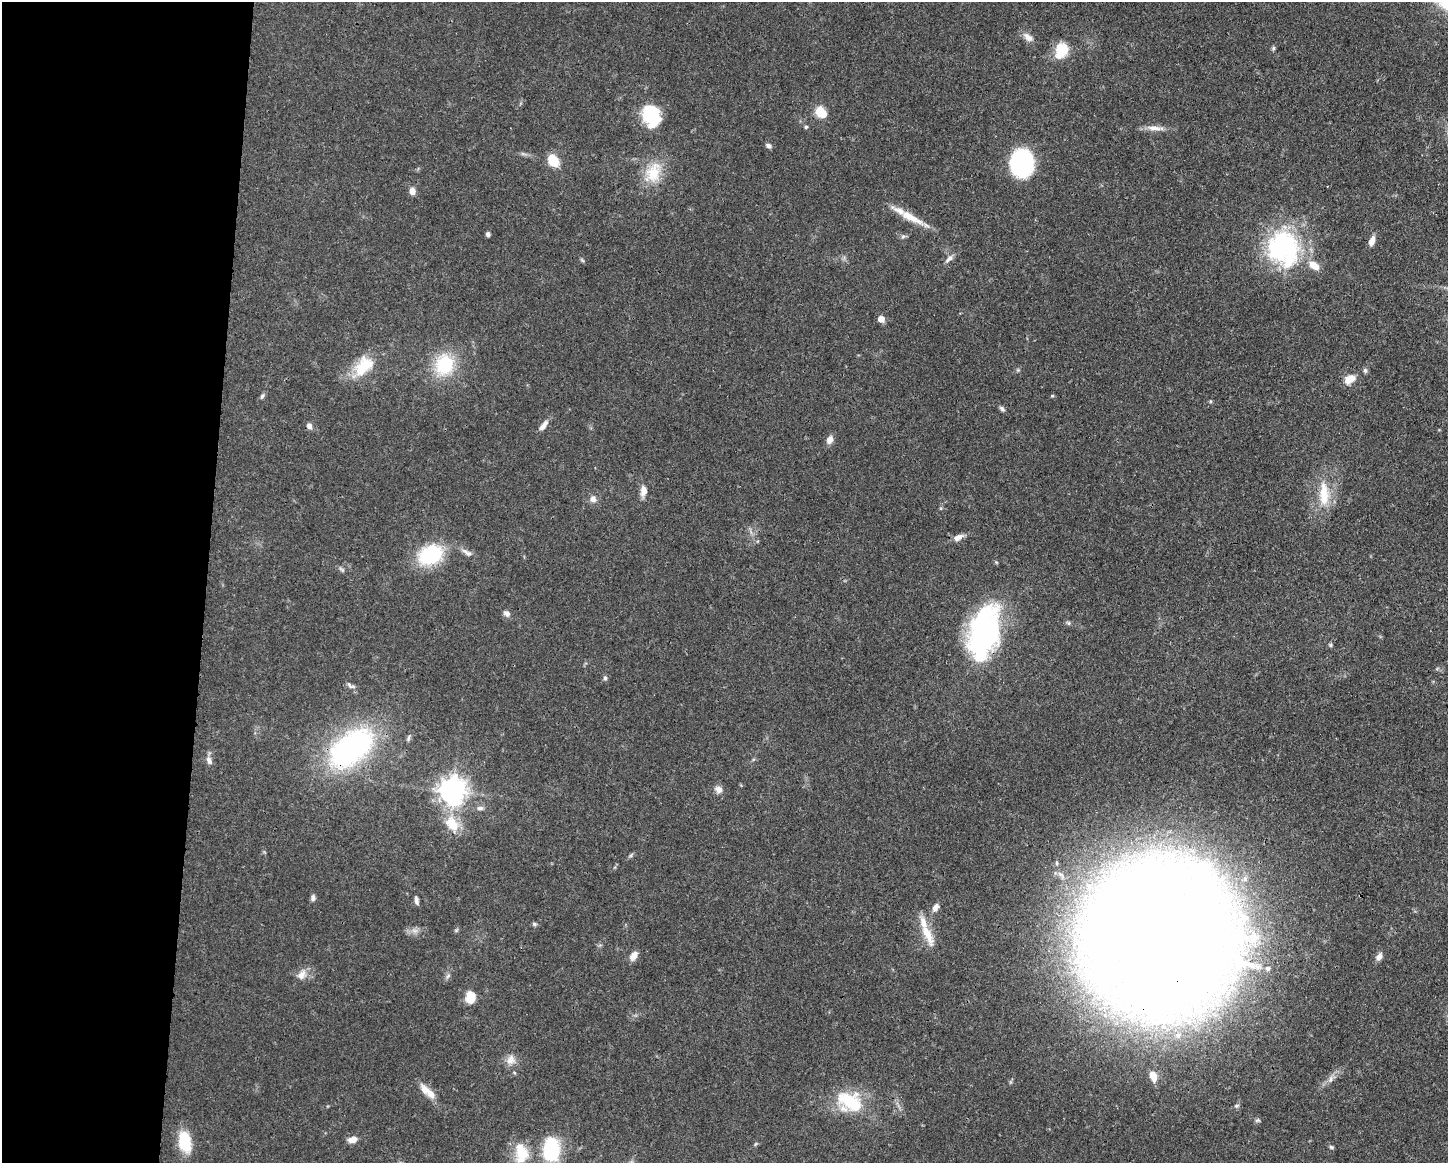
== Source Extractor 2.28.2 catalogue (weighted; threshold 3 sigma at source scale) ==
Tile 4 of 3 x 4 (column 1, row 2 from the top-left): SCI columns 112-1557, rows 2330-3490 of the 4670 x 4659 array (HDU 1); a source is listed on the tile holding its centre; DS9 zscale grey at full resolution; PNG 1450 x 1165 px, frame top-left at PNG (2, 2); no overlay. Shown black and unused: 14% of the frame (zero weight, under 3 of 4 exposures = <1% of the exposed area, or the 3 px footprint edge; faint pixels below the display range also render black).
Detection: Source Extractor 2.28.2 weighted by HDU 2 'WHT'; one run over the whole footprint, this tile lists its part. Background 0.0571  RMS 0.0033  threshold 0.0149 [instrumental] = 3 sigma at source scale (4.5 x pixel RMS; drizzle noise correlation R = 1.50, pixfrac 1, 0.05/0.05 arcsec/px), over >= 5 px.
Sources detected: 80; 2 inside a brighter listed object's ellipse — not listed separately; the other 78 listed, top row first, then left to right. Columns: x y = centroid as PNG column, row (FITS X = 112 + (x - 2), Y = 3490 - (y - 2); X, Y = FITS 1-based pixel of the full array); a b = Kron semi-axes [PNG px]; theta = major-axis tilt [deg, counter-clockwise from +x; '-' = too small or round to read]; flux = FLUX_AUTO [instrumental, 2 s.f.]
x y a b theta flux
1028 37 15 8 -42 2.2
1273 48 6 5 - 0.54
1061 50 18 13 66 8.7
820 112 7 6 - 14
651 115 19 15 -71 21
806 127 5 4 - 0.48
1155 128 27 6 -5 2.9
768 146 8 6 -21 0.93
553 161 10 8 -53 8.7
1022 163 22 17 -90 48
653 173 32 20 67 10
412 191 9 7 90 2
911 217 43 8 -27 7.2
488 234 5 5 - 0.77
903 236 6 6 - 0.69
1372 241 11 6 69 2.3
1284 247 36 31 -68 57
949 259 14 6 39 1.5
582 260 7 4 -37 0.46
1314 265 15 9 -36 4
881 319 7 7 - 2.2
444 365 30 26 75 17
363 366 29 18 47 12
1365 370 7 5 -87 0.76
1349 379 15 10 36 3.6
262 396 8 4 59 0.7
1052 396 5 3 - 0.35
1002 409 8 5 -45 0.76
544 425 16 6 52 2.1
309 426 8 6 -71 1.4
830 440 10 7 68 2.1
643 491 15 8 84 2.3
1324 494 37 14 -89 10
593 499 10 9 - 1.8
958 537 13 7 27 2.1
465 551 13 5 -35 1.5
430 555 29 21 25 21
342 569 10 5 -41 0.72
507 614 9 7 -43 1.3
1068 623 6 5 - 0.54
984 632 48 25 78 88
1330 645 5 5 - 0.47
605 678 6 5 - 0.68
350 686 13 6 -29 1.1
409 738 10 4 76 0.73
351 748 50 28 38 80
209 760 12 6 -62 1.5
718 789 11 9 -29 1.8
452 791 10 9 - 280
480 808 10 6 0 1.1
452 824 24 16 -59 8.4
631 855 7 4 54 0.55
313 898 8 5 81 1
416 900 10 5 -83 1.1
935 908 12 7 60 1.7
534 924 6 5 - 0.61
456 930 6 4 35 0.47
415 931 10 6 -6 1.6
927 934 34 11 -63 6.6
1159 936 72 65 -37 2000
634 956 11 7 58 2.4
1379 956 10 7 57 1.7
1268 968 6 6 - 0.9
301 975 16 10 59 2.9
448 976 7 4 46 0.76
470 998 10 8 82 6.7
511 1060 13 12 - 3
1153 1076 10 6 -73 3.6
1330 1079 9 5 71 1.2
431 1094 16 9 -51 3.1
850 1101 36 22 -29 18
1237 1106 7 5 3 0.7
1258 1120 7 5 1 0.65
352 1139 10 7 16 2.5
185 1142 20 11 -79 13
1331 1147 6 4 -21 0.54
551 1150 21 15 87 24
521 1153 29 18 -85 9.1
Overlapping masked pixels (flux is a lower limit): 3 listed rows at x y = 984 632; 351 748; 1159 936